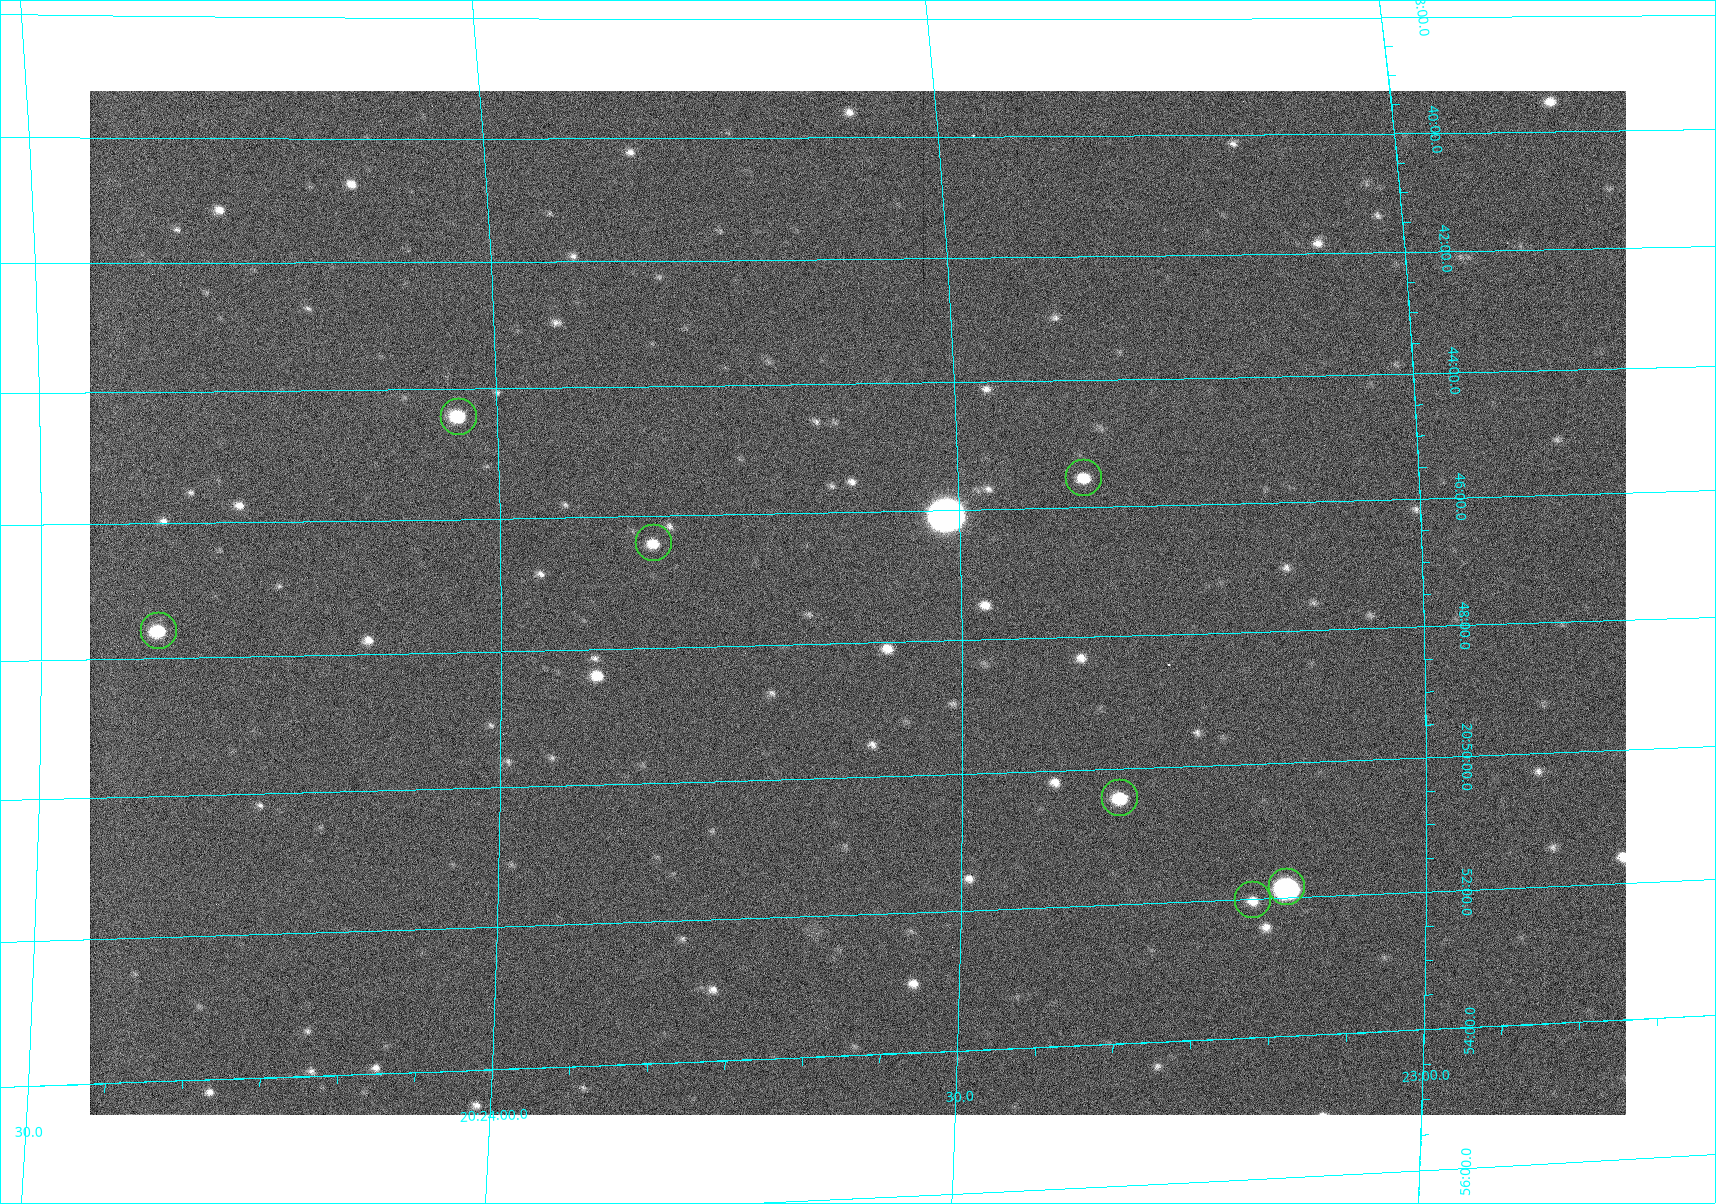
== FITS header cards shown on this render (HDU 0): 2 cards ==
NAXIS1  =                 1536
NAXIS2  =                 1024

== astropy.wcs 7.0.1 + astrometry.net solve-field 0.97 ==
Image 1536 x 1024 px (HDU 0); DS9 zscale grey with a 90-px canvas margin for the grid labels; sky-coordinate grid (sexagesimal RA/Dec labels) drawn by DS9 from the SOLVED WCS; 7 Tycho-2 reference stars matched to detected sources circled (green)
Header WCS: RA---TAN/DEC--TAN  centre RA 20:23:37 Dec +20:47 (305.90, +20.79 deg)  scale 0.916 arcsec/px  FOV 23.5' x 15.7'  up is -179 deg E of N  parity flipped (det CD > 0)
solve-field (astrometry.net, Tycho-2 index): VERIFIED the header's WCS against the Tycho-2 star catalogue (7 matches, 0 conflicts) and refined it, rather than solving blind
Solved WCS: RA---TAN-SIP/DEC--TAN-SIP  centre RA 20:23:37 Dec +20:47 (305.90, +20.79 deg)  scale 0.914 arcsec/px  FOV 23.4' x 15.6'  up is -179 deg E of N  parity flipped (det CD > 0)
The solver's refit moves the header's centre by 0.76 arcsec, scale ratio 0.9968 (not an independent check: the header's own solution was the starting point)
Tycho-2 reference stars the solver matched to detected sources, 7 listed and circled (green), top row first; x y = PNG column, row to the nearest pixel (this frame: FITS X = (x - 90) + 1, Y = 1024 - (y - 91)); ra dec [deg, ICRS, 3 dp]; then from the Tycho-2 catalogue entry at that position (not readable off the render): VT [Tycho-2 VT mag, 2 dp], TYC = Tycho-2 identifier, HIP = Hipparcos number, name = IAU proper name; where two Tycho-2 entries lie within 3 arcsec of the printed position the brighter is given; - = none
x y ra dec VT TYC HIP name
459 417 306.010 +20.740 10.31 1644-1526-1 - -
1084 478 305.841 +20.759 11.38 1643-2389-1 - -
654 543 305.958 +20.774 11.30 1643-2202-1 - -
159 631 306.093 +20.794 10.52 1644-1454-1 - -
1120 798 305.833 +20.841 10.50 1643-2108-1 - -
1287 887 305.787 +20.864 8.04 1643-2278-1 100536 -
1253 900 305.797 +20.867 10.44 1643-1680-1 - -